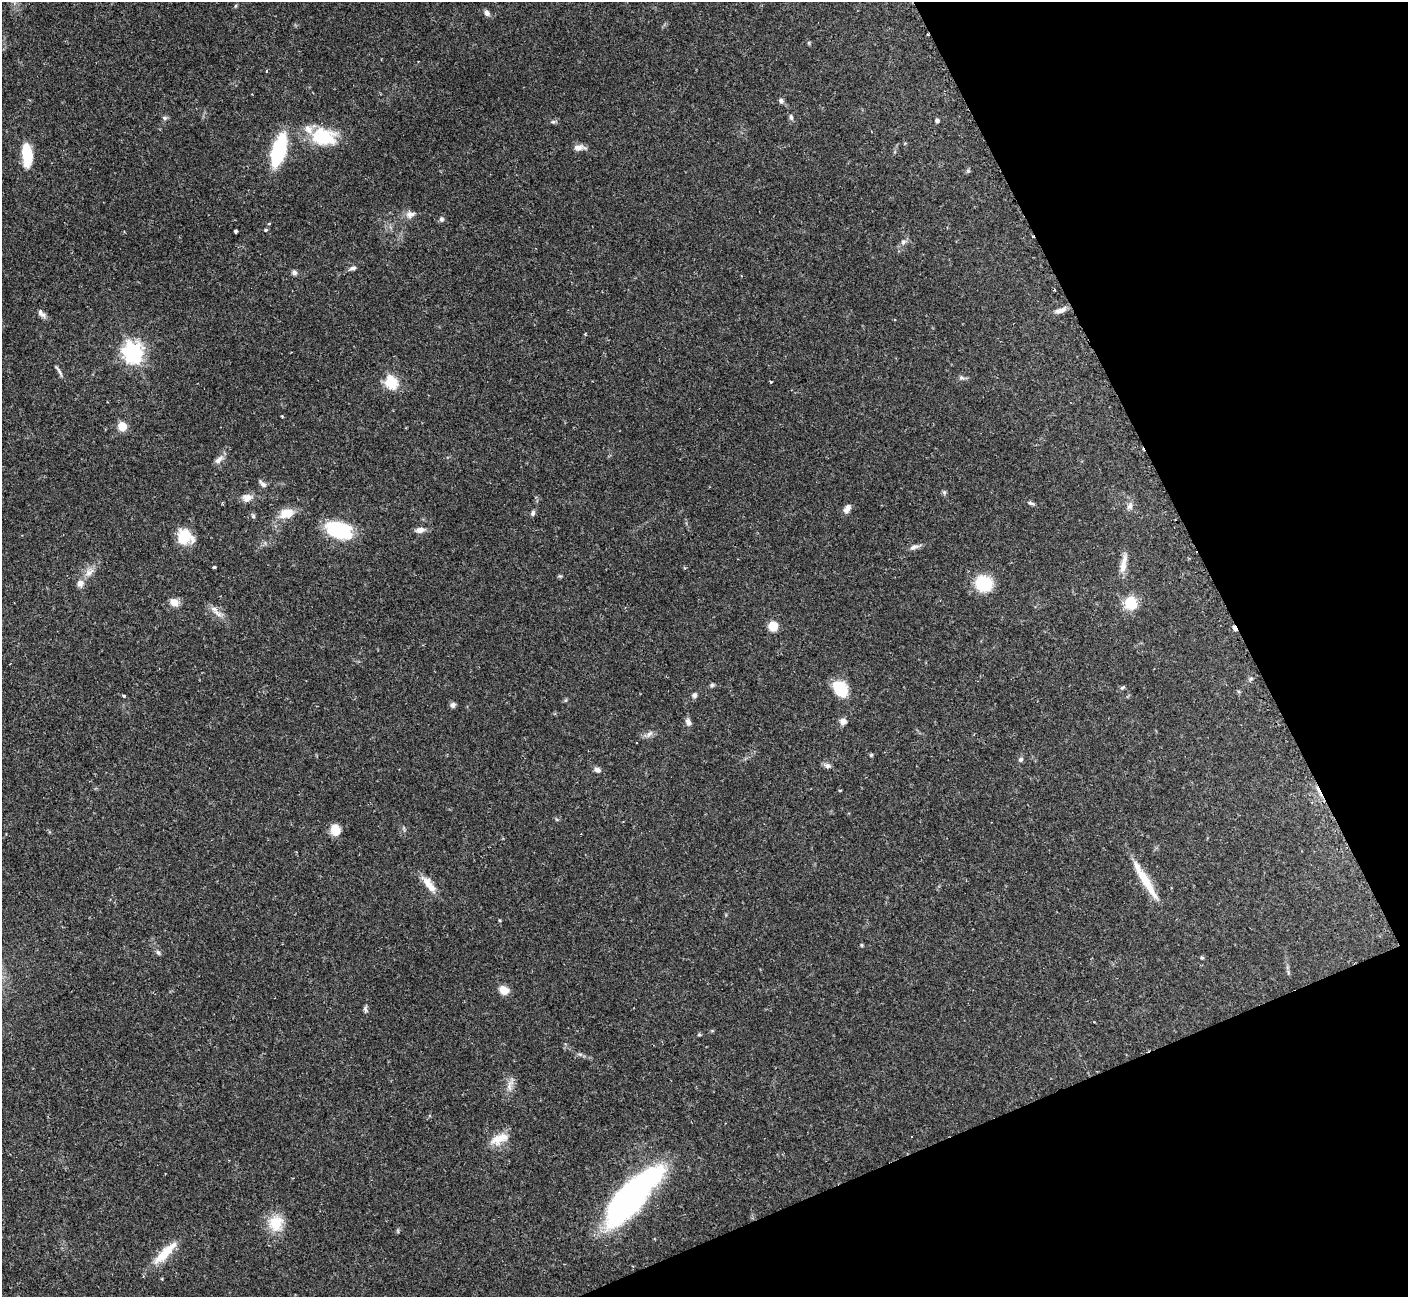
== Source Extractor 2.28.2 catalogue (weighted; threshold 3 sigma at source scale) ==
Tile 12 of 4 x 4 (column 4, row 3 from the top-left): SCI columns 4237-5642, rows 1466-2760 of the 5652 x 5640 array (HDU 1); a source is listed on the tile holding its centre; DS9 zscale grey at full resolution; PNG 1410 x 1299 px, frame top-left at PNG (2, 2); no overlay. Shown black and unused: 21% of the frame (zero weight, under 2 of 3 exposures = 2% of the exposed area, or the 3 px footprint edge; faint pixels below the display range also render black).
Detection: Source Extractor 2.28.2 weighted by HDU 2 'WHT'; one run over the whole footprint, this tile lists its part. Background 0.135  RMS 0.005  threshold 0.0227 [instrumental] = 3 sigma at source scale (4.5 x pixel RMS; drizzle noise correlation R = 1.50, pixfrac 1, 0.05/0.05 arcsec/px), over >= 5 px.
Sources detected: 84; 2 cosmic-ray / hot-pixel residue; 1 long thin detection or spike segment (spike, bleed or trail) — not listed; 2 inside a brighter listed object's ellipse — not listed separately; the other 79 listed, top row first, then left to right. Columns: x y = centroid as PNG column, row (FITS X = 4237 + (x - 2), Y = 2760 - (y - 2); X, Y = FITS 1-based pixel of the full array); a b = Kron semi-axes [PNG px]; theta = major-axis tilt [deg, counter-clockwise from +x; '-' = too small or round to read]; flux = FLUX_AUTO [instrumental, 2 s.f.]
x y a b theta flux
487 13 8 6 -49 1.9
781 100 6 6 - 1.2
791 117 8 5 -76 1.2
164 118 7 5 -22 1
937 120 4 4 - 1.4
553 122 7 4 1 0.9
323 137 31 20 -9 23
578 148 12 8 11 3.1
279 150 22 9 74 60
27 155 24 10 -86 15
410 214 14 8 12 2.9
442 219 7 6 - 1.2
269 224 4 3 - 0.5
266 230 4 3 - 0.72
236 231 3 3 - 0.97
903 242 8 6 62 1.8
353 268 9 5 16 1.5
294 273 7 6 - 1.4
1060 310 16 6 15 2.9
42 313 14 6 -47 2.2
585 334 3 3 - 0.43
133 352 8 7 - 250
59 371 19 3 -57 1.5
961 378 9 4 -8 1.2
392 382 6 6 - 52
771 382 3 3 - 0.51
282 416 3 3 - 0.54
122 426 5 5 - 22
219 460 13 7 44 2.7
263 484 10 6 -44 1.7
944 492 7 5 -69 0.89
247 498 14 11 10 3.6
1031 503 9 4 -17 1.1
1130 506 11 8 76 2.3
847 509 12 7 55 2.5
286 513 16 11 14 8.3
533 513 7 5 72 1.2
253 516 5 5 - 0.88
339 530 27 15 -18 32
420 530 10 6 6 2.9
184 537 15 14 - 14
914 547 13 6 20 2.2
1123 564 26 7 79 4.8
214 567 4 3 - 1.3
89 573 12 8 38 3.4
80 583 10 9 - 2.7
984 584 13 12 - 26
174 602 11 9 -21 3.8
1131 603 11 10 - 16
214 609 11 8 -35 2.9
773 626 8 8 - 7.9
1235 628 6 4 -61 2.1
712 685 6 5 - 0.85
1122 687 7 4 35 0.86
840 689 16 12 -53 18
123 695 4 3 - 0.94
694 695 7 5 48 1.5
453 705 7 6 - 1.6
843 721 8 7 - 2.6
688 722 10 6 -69 2
649 734 10 5 50 1.7
871 755 5 4 - 0.61
1021 759 6 5 - 1.2
827 766 10 7 -12 1.7
597 770 8 6 -33 2.1
335 830 13 11 -83 5.9
1143 878 45 11 -59 13
428 884 24 8 -52 6.3
861 945 4 4 - 0.54
158 952 7 5 -61 1
1202 957 4 4 - 0.74
504 990 12 10 -34 4.3
365 1009 10 4 -67 1.1
699 1035 6 4 0 0.58
510 1085 19 7 77 3.6
499 1139 25 12 23 8
631 1196 61 21 48 190
276 1223 22 19 80 12
165 1253 39 10 45 12
Overlapping masked pixels (flux is a lower limit): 1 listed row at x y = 1235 628